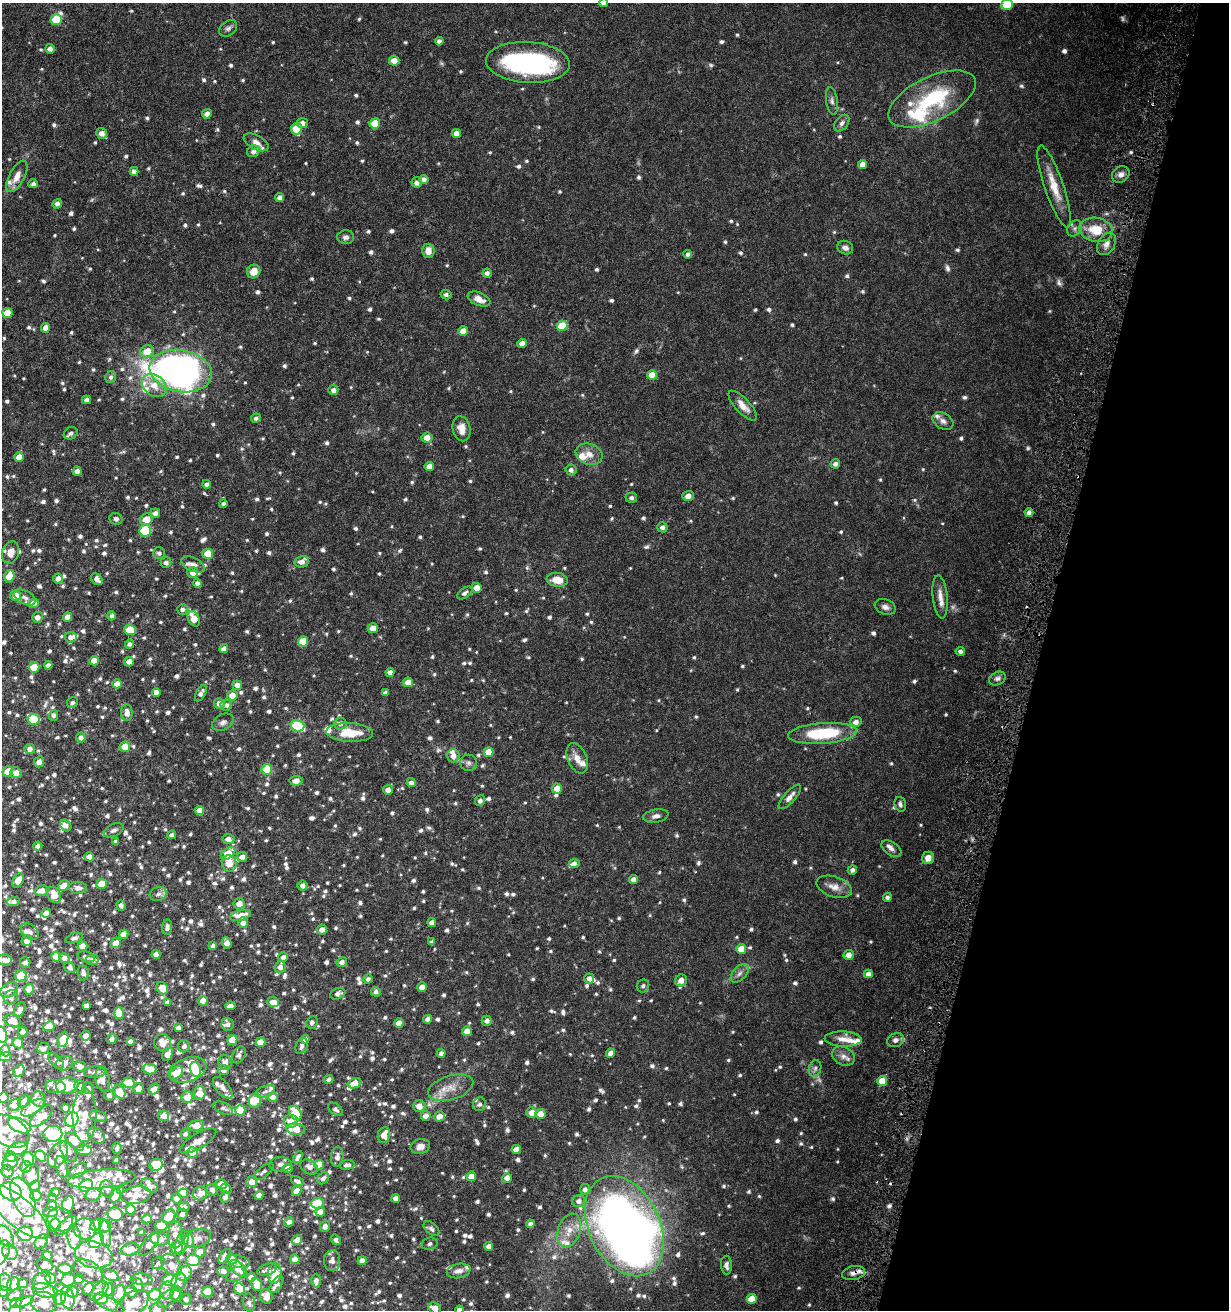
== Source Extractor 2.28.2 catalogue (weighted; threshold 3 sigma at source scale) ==
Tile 8 of 4 x 4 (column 4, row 2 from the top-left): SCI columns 4023-5249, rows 2640-3947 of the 5531 x 5284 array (HDU 1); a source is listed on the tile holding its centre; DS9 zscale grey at full resolution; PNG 1231 x 1312 px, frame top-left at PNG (2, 3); each listed source drawn as its Kron ellipse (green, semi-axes under 4 px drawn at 4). Shown black and unused: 16% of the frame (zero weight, under 5 of 9 exposures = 3% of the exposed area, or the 3 px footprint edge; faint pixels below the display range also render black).
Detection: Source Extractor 2.28.2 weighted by HDU 2 'WHT'; one run over the whole footprint, this tile lists its part. Background 0.0301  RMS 0.0015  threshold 0.00621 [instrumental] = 3 sigma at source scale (4.09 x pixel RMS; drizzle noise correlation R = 1.36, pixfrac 0.8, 0.0396/0.0396 arcsec/px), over >= 5 px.
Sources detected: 1616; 4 too faint to see at this stretch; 18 inside a brighter object's white glare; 1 cosmic-ray / hot-pixel residue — neither listed nor drawn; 157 inside a brighter listed object's ellipse — not listed separately; of the other 1436, all 500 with FLUX_AUTO >= 0.429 (the completeness limit of this list) listed and drawn (936 fainter detections not listed), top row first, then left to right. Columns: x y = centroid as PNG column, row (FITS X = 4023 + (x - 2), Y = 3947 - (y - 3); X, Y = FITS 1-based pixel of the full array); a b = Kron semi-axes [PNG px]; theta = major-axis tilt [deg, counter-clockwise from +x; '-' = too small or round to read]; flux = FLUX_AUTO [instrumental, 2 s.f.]
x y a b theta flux
603 3 4 4 - 0.44
1007 5 6 5 - 4.1
56 19 5 5 - 4.4
228 28 10 7 39 0.46
439 41 4 4 - 0.55
50 49 5 4 - 0.66
394 61 5 5 - 1.5
528 62 42 20 -3 21
932 99 47 22 26 11
832 101 14 6 -81 0.55
207 114 5 4 - 0.76
302 123 5 5 - 0.76
375 123 5 5 - 2.9
842 123 9 6 51 0.5
296 129 6 5 - 3.6
102 133 5 5 - 0.88
456 133 5 4 - 0.98
256 142 13 7 -29 0.77
253 151 6 5 - 0.59
862 164 4 4 - 0.88
134 171 4 4 - 0.7
1121 174 9 8 - 0.74
17 176 17 7 62 1.4
424 179 5 4 - 0.64
417 183 5 5 - 0.6
33 184 5 4 - 0.45
1054 186 43 9 -71 3
280 198 4 4 - 0.59
57 204 5 4 - 0.51
1075 228 8 7 - 0.46
1096 230 17 12 -11 3.3
346 237 8 7 - 0.57
1106 244 12 8 58 0.87
845 248 8 6 -22 0.58
428 251 7 6 - 1
688 254 4 4 - 0.47
254 271 7 6 - 1.5
487 273 4 4 - 0.45
446 295 5 5 - 0.45
479 299 12 6 -23 1.2
7 313 5 5 - 2.2
562 326 5 5 - 4.1
46 328 5 4 - 1.2
463 331 5 4 - 1.5
522 343 5 4 - 0.99
147 351 7 6 - 2
181 371 31 21 -10 85
652 375 5 5 - 1.9
111 377 6 5 - 0.45
154 385 13 10 -37 1.8
333 390 5 5 - 0.57
86 400 4 4 - 0.62
743 406 19 7 -47 1.3
256 418 5 4 - 0.43
943 421 11 7 -32 0.68
462 429 13 9 -77 1.5
71 433 7 6 - 0.5
427 438 5 5 - 1.3
589 454 14 10 -21 1.3
19 457 5 4 - 1.4
835 464 5 4 - 0.48
429 466 5 4 - 0.99
571 470 5 5 - 0.5
77 471 4 4 - 0.7
206 484 4 4 - 0.47
688 496 6 5 - 0.87
631 498 6 5 - 0.44
223 504 4 4 - 0.44
155 513 5 5 - 0.68
1029 513 4 4 - 0.51
116 519 6 5 - 0.46
146 519 6 6 - 1.8
662 527 5 5 - 0.53
145 531 6 5 - 9.1
11 552 11 8 71 1.3
159 553 6 6 - 0.44
208 554 5 5 - 2.6
302 562 7 5 11 0.71
166 563 5 5 - 0.56
193 564 12 6 -24 0.73
193 572 5 5 - 1.1
9 576 6 5 - 2.4
58 579 5 5 - 0.75
97 579 7 5 -45 0.67
557 580 10 7 -7 2
197 583 4 4 - 0.47
477 588 5 5 - 1.2
465 593 8 5 35 0.5
16 596 5 5 - 1.6
940 597 21 7 -84 1.3
25 598 11 6 -28 0.61
34 603 5 4 - 1.5
885 607 11 7 -20 0.69
182 609 5 5 - 0.45
111 616 4 4 - 0.45
37 617 5 5 - 0.76
68 617 5 4 - 1
194 619 8 5 -61 2.1
373 628 5 5 - 1.1
130 630 6 5 - 3.3
71 637 6 5 - 0.7
303 641 5 5 - 3.1
129 644 4 4 - 0.5
224 649 4 4 - 0.75
960 651 4 4 - 0.47
94 661 5 4 - 1.3
129 662 5 4 - 1
48 665 4 4 - 0.51
34 667 5 5 - 2.4
390 672 4 4 - 0.75
997 679 9 6 29 0.46
408 682 5 4 - 1.4
117 684 5 4 - 1.1
237 685 5 5 - 0.82
156 692 4 4 - 0.68
201 693 9 4 61 0.58
385 693 4 4 - 0.47
232 695 5 5 - 1.4
72 703 6 5 - 0.44
219 703 5 5 - 0.85
226 705 6 5 - 0.5
127 713 8 5 90 1.1
54 715 5 4 - 0.45
34 719 6 5 - 4.7
223 722 11 7 28 0.6
856 722 6 5 - 0.78
340 723 6 6 - 0.65
297 726 7 5 -17 10
350 732 23 9 -3 4
822 733 34 10 4 8.3
81 738 5 5 - 0.62
125 747 5 5 - 1.9
30 749 5 5 - 0.75
489 752 5 5 - 2.1
453 756 6 6 - 0.89
577 758 16 9 -66 1.3
39 762 5 5 - 0.84
468 763 8 8 - 0.46
267 769 5 5 - 4.1
8 771 5 5 - 2.3
16 773 5 5 - 0.96
296 781 6 5 - 1
411 783 4 4 - 0.59
557 788 5 5 - 1.6
388 790 5 5 - 0.77
790 797 15 5 49 0.78
480 801 5 5 - 0.5
900 804 7 5 -75 0.46
199 810 4 4 - 1
656 816 13 6 10 0.64
66 825 6 5 - 0.57
114 830 10 6 26 0.48
172 835 4 4 - 0.46
228 839 6 5 - 0.86
116 842 4 4 - 0.46
38 846 4 4 - 0.6
891 849 11 6 -34 0.53
228 853 8 5 37 2.4
89 857 5 4 - 0.91
242 857 5 5 - 0.79
928 858 6 6 - 0.96
229 863 8 7 - 1.5
574 863 5 4 - 0.47
852 870 5 4 - 0.44
634 879 4 4 - 0.79
18 880 8 5 60 1.3
102 884 5 5 - 2.5
64 886 6 5 - 1.6
303 886 5 5 - 0.64
834 887 18 10 -18 1.4
78 888 9 6 -3 0.81
41 891 7 5 17 0.99
158 894 9 7 19 0.61
54 895 8 6 -64 2.4
887 897 4 4 - 0.43
14 902 6 4 3 0.45
239 904 5 5 - 1.1
121 905 5 4 - 0.52
46 913 5 4 - 1
241 915 11 5 15 1.8
432 922 4 4 - 0.73
243 923 5 5 - 0.87
167 927 8 5 87 0.57
322 930 5 5 - 0.9
30 932 10 7 -38 0.61
124 934 5 4 - 1.1
74 938 9 5 17 0.49
27 941 5 5 - 1.1
432 942 4 4 - 0.43
116 943 5 5 - 1.3
227 943 6 4 -69 0.95
82 946 5 4 - 1.5
213 946 4 3 - 0.43
741 949 5 5 - 1.8
156 955 4 4 - 1.1
849 955 5 5 - 0.89
56 956 5 5 - 1.7
86 957 9 5 -18 0.51
283 957 5 5 - 0.55
64 958 5 5 - 0.62
5 960 7 5 -2 0.7
92 960 6 5 - 0.57
342 962 5 5 - 0.66
25 963 5 5 - 0.53
70 967 6 5 - 0.59
280 967 6 5 - 0.76
83 973 7 5 -82 0.63
740 973 11 6 46 0.66
868 974 4 4 - 0.78
21 976 6 5 - 2.8
589 978 5 5 - 0.63
368 979 4 4 - 0.43
681 980 6 6 - 1.2
643 986 6 6 - 0.46
422 987 5 4 - 0.87
162 988 6 5 - 1.5
29 989 5 5 - 1.6
9 990 9 7 31 1.2
376 992 5 5 - 0.52
338 994 8 5 22 0.64
11 997 8 6 46 0.66
203 1001 5 4 - 1.5
273 1002 6 5 - 1.5
167 1003 4 4 - 0.57
86 1006 4 4 - 0.63
230 1006 5 4 - 0.68
20 1010 8 5 62 0.77
119 1013 6 5 - 2.6
428 1019 4 4 - 0.61
13 1021 8 6 -23 1.5
487 1021 5 5 - 0.63
312 1022 6 5 - 0.44
399 1023 4 4 - 1.2
228 1024 6 6 - 0.59
49 1026 6 5 - 2
178 1028 4 4 - 0.46
467 1031 5 5 - 1
23 1032 5 5 - 0.63
2 1035 8 5 -80 1.6
86 1036 5 4 - 0.83
63 1039 8 5 71 2.7
112 1039 5 5 - 0.51
305 1039 4 4 - 0.62
843 1039 18 7 -2 1.4
232 1040 5 5 - 2.3
895 1040 8 7 - 0.52
131 1042 4 4 - 0.73
260 1042 5 4 - 1.9
18 1043 5 5 - 2
163 1043 9 8 - 1.6
184 1046 6 6 - 0.62
302 1046 8 5 66 0.51
43 1049 6 5 - 0.65
5 1051 5 4 - 0.49
441 1053 4 4 - 0.49
611 1053 4 4 - 1.1
168 1054 7 4 59 1.4
239 1055 9 6 60 0.54
843 1056 12 9 -26 0.87
5 1057 6 4 12 1.3
56 1061 9 5 -42 0.48
225 1062 7 6 - 0.91
64 1063 9 7 22 0.76
79 1066 6 5 - 0.85
815 1068 8 6 73 0.44
150 1069 7 5 -11 1.8
188 1070 19 12 19 1.6
195 1070 8 5 -75 3.8
224 1070 5 5 - 0.63
19 1071 6 5 - 0.85
95 1072 11 6 8 0.52
176 1073 8 5 44 2.9
329 1079 5 4 - 0.48
103 1080 12 7 -80 0.88
882 1081 5 5 - 2.2
129 1083 6 5 - 3.2
354 1083 7 5 25 1.4
67 1086 11 8 15 3.8
80 1086 7 5 -70 0.8
55 1087 10 6 -5 0.54
88 1088 5 5 - 0.61
138 1088 5 5 - 1.1
223 1088 13 6 -50 0.8
451 1088 23 12 17 2.1
154 1089 6 4 47 0.97
265 1091 10 5 21 0.45
120 1092 7 5 -58 2.9
200 1093 7 6 - 2.2
109 1095 5 5 - 0.45
3 1097 5 5 - 1.1
187 1097 6 5 - 1.8
273 1097 5 5 - 0.73
39 1099 8 7 - 0.62
24 1101 7 5 49 0.45
255 1101 7 6 - 6.7
479 1104 7 6 - 0.5
14 1105 7 5 44 1.2
419 1106 6 6 - 1.2
33 1108 13 6 32 4.1
65 1108 4 4 - 0.57
223 1108 10 5 -23 0.5
336 1109 8 5 -37 0.52
240 1110 5 5 - 2.3
532 1112 5 5 - 1.3
295 1113 8 5 -57 4.1
541 1114 5 5 - 1.2
85 1115 27 12 90 3.6
41 1116 14 6 43 1.6
98 1116 9 5 -16 0.59
163 1116 5 5 - 0.9
426 1116 5 5 - 1
439 1117 5 5 - 1.1
72 1119 7 6 - 14
291 1122 7 7 - 1.5
19 1125 12 6 -25 6.7
196 1126 8 5 13 2.2
296 1129 9 6 -5 2.4
9 1131 22 14 -28 2
53 1134 9 8 - 10
185 1134 5 4 - 0.48
96 1135 10 6 -38 0.59
384 1135 8 6 78 1.5
198 1141 21 7 32 1.2
75 1142 11 6 -45 1.4
420 1146 10 7 14 0.94
117 1148 5 5 - 0.47
18 1149 10 6 19 3.3
516 1149 4 4 - 1.1
84 1150 8 5 -4 2.8
69 1152 11 6 -57 0.63
192 1152 5 5 - 1.1
58 1155 14 8 64 0.95
41 1156 6 5 - 1.9
10 1157 6 5 - 0.8
298 1157 6 4 63 0.48
337 1157 10 6 85 0.73
28 1159 7 5 -69 4.4
116 1160 4 4 - 0.43
10 1162 8 7 - 0.66
281 1164 11 7 0 0.66
156 1165 7 5 28 3.1
319 1165 5 5 - 2.2
347 1165 8 4 5 0.58
26 1167 6 5 - 0.51
62 1167 11 6 -75 0.5
309 1167 9 7 -33 0.7
288 1168 4 4 - 1.2
7 1171 6 6 - 0.69
78 1171 10 6 36 0.59
264 1172 12 5 40 0.47
31 1174 10 8 76 1.1
471 1176 5 4 - 1.3
323 1178 7 5 46 0.52
507 1178 5 5 - 0.97
102 1179 34 9 4 2.3
252 1181 5 5 - 1.4
297 1181 7 4 -25 0.44
221 1184 5 5 - 1.4
35 1186 5 4 - 0.56
86 1186 7 5 30 11
149 1186 9 6 -35 0.62
107 1189 8 6 -71 0.52
226 1189 6 4 -27 0.44
585 1189 5 5 - 0.54
212 1190 6 5 - 0.53
11 1191 11 8 -25 9.3
121 1191 4 4 - 0.53
297 1191 5 4 - 1.6
56 1192 4 3 - 0.49
183 1193 5 4 - 2.1
200 1194 7 6 - 0.86
93 1195 8 6 12 1
115 1195 7 5 67 3
136 1195 15 8 8 1
259 1195 4 4 - 0.82
36 1196 5 5 - 3.3
23 1197 21 10 -67 6.7
53 1197 4 4 - 0.7
225 1197 6 5 - 0.56
177 1198 5 5 - 1.3
396 1198 4 4 - 0.64
579 1201 6 6 - 0.71
317 1203 6 5 - 3.3
68 1205 9 6 75 2.7
52 1206 5 4 - 0.61
184 1207 5 5 - 0.5
131 1210 5 5 - 1.5
18 1211 38 14 -40 3.6
50 1212 7 5 8 2.4
320 1212 5 4 - 0.86
115 1214 7 7 - 4
182 1214 5 5 - 0.6
169 1216 7 6 - 2.3
60 1219 13 11 -30 0.77
147 1219 5 4 - 0.61
289 1222 5 4 - 0.85
530 1224 4 4 - 0.54
55 1225 7 5 80 2.2
66 1225 13 5 41 1.3
96 1225 6 5 - 1.4
105 1226 6 5 - 0.89
161 1226 6 5 - 2
325 1226 6 5 - 0.66
624 1226 53 35 -64 150
85 1229 11 10 - 0.93
431 1229 9 5 -40 0.43
569 1230 17 11 71 2
105 1233 14 5 -78 0.62
142 1233 4 4 - 0.58
25 1234 8 7 - 6.1
175 1235 13 7 88 1.5
5 1236 11 7 -59 1
74 1238 12 7 -83 1.6
197 1238 14 9 17 0.95
160 1239 9 6 -10 1.8
187 1239 8 5 -65 2
297 1240 5 4 - 0.93
336 1240 6 4 -51 0.45
96 1241 9 6 45 6.5
41 1242 8 6 53 0.5
182 1243 13 6 75 1.1
149 1244 14 6 51 0.85
430 1244 8 6 16 0.44
488 1246 4 4 - 0.73
176 1247 6 6 - 1.7
130 1249 9 6 12 1.5
10 1252 8 7 - 0.61
200 1252 6 5 - 1.3
2 1253 13 7 67 0.84
94 1255 19 13 -14 2.4
48 1256 5 4 - 0.75
225 1256 8 5 51 0.94
231 1259 5 5 - 1.2
295 1259 5 4 - 1
193 1260 7 5 2 3.5
239 1261 12 6 -14 0.73
332 1261 10 8 87 0.69
362 1261 4 4 - 0.93
158 1263 7 5 45 0.46
45 1265 8 6 -24 0.67
171 1265 12 8 -49 1.3
726 1265 9 5 -87 0.51
65 1268 7 5 -6 1.4
238 1268 10 6 -43 2.6
267 1270 10 5 19 0.71
88 1271 16 10 -32 0.93
223 1271 6 5 - 0.55
459 1271 12 7 11 0.81
184 1273 8 6 40 4.1
853 1273 12 7 12 0.8
275 1274 10 7 85 2.8
110 1275 8 5 -21 0.48
235 1275 10 6 30 0.68
251 1277 4 4 - 0.81
50 1278 5 5 - 2.3
79 1279 5 4 - 1.1
142 1279 11 5 -5 0.73
68 1280 7 6 - 3.5
170 1280 7 6 - 7.3
41 1281 9 8 - 3.1
316 1281 7 4 88 0.57
5 1282 9 6 -84 0.52
179 1282 9 7 70 0.82
23 1283 5 5 - 0.81
13 1284 7 6 - 0.74
276 1284 10 5 56 0.81
138 1285 7 5 -71 0.78
257 1285 7 5 -64 2
61 1289 7 5 -2 1.5
88 1289 6 5 - 1.6
239 1289 6 5 - 1.9
108 1290 7 5 69 2.3
45 1291 13 7 -14 2.7
99 1291 12 6 48 0.64
167 1291 9 7 87 0.79
3 1292 5 5 - 0.6
72 1292 6 5 - 0.85
131 1292 6 5 - 0.77
207 1292 5 5 - 4.4
119 1294 9 6 80 1.7
15 1295 8 5 23 0.51
155 1295 6 5 - 4.4
176 1295 7 6 - 1.1
266 1296 7 6 - 1.4
170 1297 14 6 39 0.87
60 1298 7 6 - 1.2
68 1298 11 6 -79 0.77
101 1298 6 6 - 1.4
186 1299 5 5 - 0.46
752 1299 5 5 - 2.1
24 1302 10 4 23 0.84
44 1302 13 10 -9 1.9
16 1303 6 4 26 0.45
249 1303 9 6 -79 0.55
109 1304 17 6 -25 0.76
132 1304 18 11 34 3.3
157 1308 7 6 - 0.81
435 1308 7 5 -24 1.2
15 1310 6 5 - 2.3
459 1310 4 4 - 0.58
Overlapping masked pixels (flux is a lower limit): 1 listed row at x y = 853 1273
Isophote crosses this tile's border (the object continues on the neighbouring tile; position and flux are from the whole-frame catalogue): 15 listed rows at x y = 603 3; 1007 5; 5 960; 2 1035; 5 1057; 3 1097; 9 1131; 11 1191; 2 1253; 3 1292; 132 1304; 157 1308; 435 1308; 15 1310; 459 1310